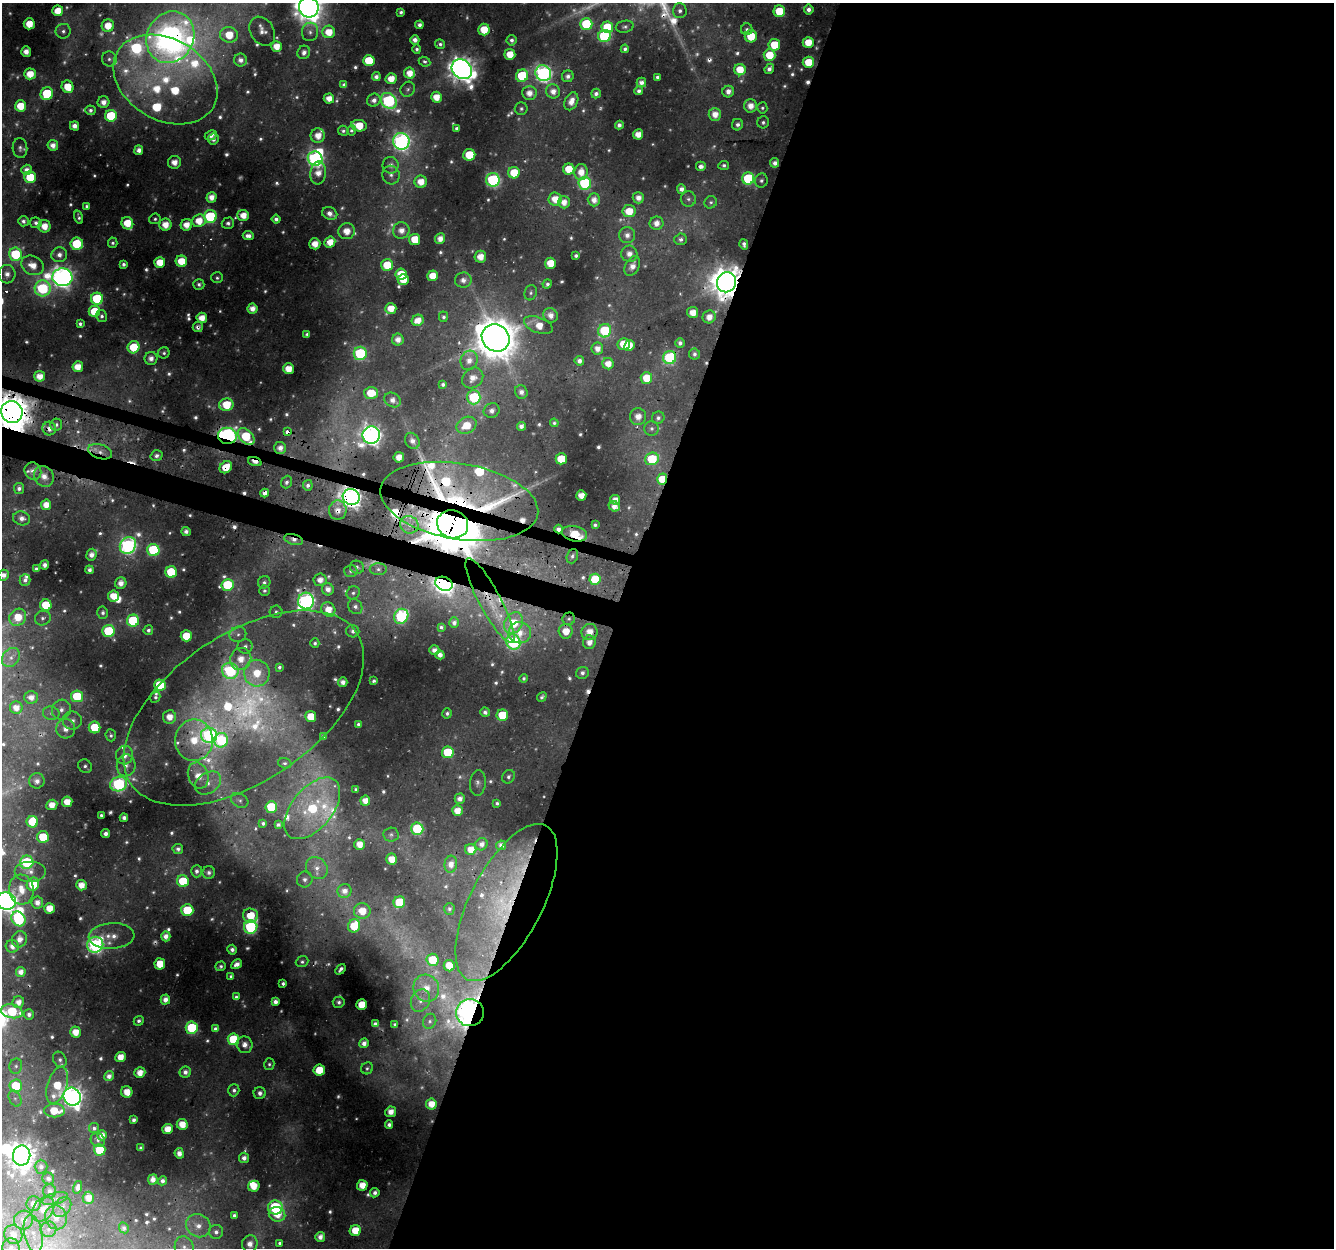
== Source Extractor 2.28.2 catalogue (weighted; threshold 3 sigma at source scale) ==
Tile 12 of 4 x 4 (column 4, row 3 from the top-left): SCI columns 4030-5361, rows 1572-2817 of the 5385 x 5585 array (HDU 1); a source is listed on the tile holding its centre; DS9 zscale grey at full resolution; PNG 1336 x 1250 px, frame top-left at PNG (2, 3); each listed source drawn as its Kron ellipse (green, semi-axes under 4 px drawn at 4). Shown black and unused: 56% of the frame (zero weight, under 3 of 4 exposures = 4% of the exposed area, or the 3 px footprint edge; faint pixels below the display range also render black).
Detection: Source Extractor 2.28.2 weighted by HDU 2 'WHT'; one run over the whole footprint, this tile lists its part. Background 0.0364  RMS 0.0059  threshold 0.0264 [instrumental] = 3 sigma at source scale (4.5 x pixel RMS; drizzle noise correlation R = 1.50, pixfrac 1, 0.0396/0.0396 arcsec/px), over >= 5 px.
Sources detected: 821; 148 too faint to see at this stretch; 3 inside a brighter object's white glare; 13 cosmic-ray / hot-pixel residue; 1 long thin detection or spike segment (spike, bleed or trail) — neither listed nor drawn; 40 inside a brighter listed object's ellipse — not listed separately; of the other 616, all 500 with FLUX_AUTO >= 1.52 (the completeness limit of this list) listed and drawn (116 fainter detections not listed), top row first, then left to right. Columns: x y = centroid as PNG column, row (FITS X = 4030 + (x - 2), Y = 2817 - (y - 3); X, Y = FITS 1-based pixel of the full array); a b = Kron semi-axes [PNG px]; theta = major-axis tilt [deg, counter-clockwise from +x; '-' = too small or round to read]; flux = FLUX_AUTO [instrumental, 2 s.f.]
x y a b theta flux
309 8 10 9 - 1100
809 9 5 5 - 3.8
58 11 5 5 - 15
680 11 7 7 - 3
779 11 5 5 - 25
401 12 4 4 - 2
29 24 5 5 - 14
586 24 6 6 - 47
419 25 4 4 - 2.9
108 26 6 6 - 12
607 27 6 5 - 22
625 27 9 6 10 1.9
484 29 6 5 - 17
747 29 6 6 - 2
63 31 7 7 - 2.7
262 31 15 11 -57 6.1
310 32 9 8 - 2.8
329 32 6 6 - 13
229 35 9 8 - 17
604 36 6 6 - 72
751 36 6 6 - 17
170 37 26 23 61 340
415 40 5 4 - 4.5
512 40 5 5 - 2.7
808 42 5 5 - 14
440 44 5 5 - 2
774 45 6 5 - 23
276 46 5 5 - 11
417 49 5 4 - 1.7
625 49 4 4 - 2
26 51 5 5 - 5.4
304 52 7 6 - 3.6
510 54 5 5 - 13
769 55 6 5 - 20
109 59 7 7 - 2.3
240 60 6 6 - 4.7
369 61 5 5 - 27
425 62 6 4 -25 1.7
808 62 5 5 - 19
462 69 11 9 -44 740
769 69 5 4 - 3.5
740 70 6 5 - 16
410 73 5 5 - 11
543 73 8 7 - 210
30 74 6 5 - 13
522 76 6 6 - 42
568 76 6 5 - 2.8
376 77 4 4 - 3.1
657 77 4 4 - 1.8
165 79 55 40 -30 87
391 79 5 5 - 11
641 82 5 4 - 3.5
344 85 4 4 - 2.4
68 87 6 6 - 15
408 89 8 6 53 2
553 91 7 7 - 6.6
639 91 4 4 - 2.5
728 92 6 5 - 5.2
529 93 7 6 - 7.7
47 94 6 6 - 41
596 94 5 4 - 2.8
436 97 5 5 - 11
329 98 5 5 - 8.2
374 100 7 6 - 3.8
389 101 9 7 -47 150
571 101 9 6 66 7.8
103 102 6 6 - 5.9
20 106 5 5 - 16
750 106 7 6 - 8
762 108 5 5 - 1.6
521 109 6 6 - 1.7
90 110 5 4 - 2.3
715 114 6 6 - 8.6
111 116 6 6 - 36
763 122 6 6 - 1.8
619 125 4 4 - 3.1
738 125 6 5 - 2.9
75 126 5 4 - 5.2
359 126 8 5 -9 17
456 128 4 4 - 2
351 130 5 4 - 1.7
343 131 5 5 - 1.8
638 134 5 5 - 8.6
211 135 6 4 27 4.4
318 136 7 7 - 7.9
213 139 5 5 - 2.9
401 141 8 8 - 270
53 145 5 5 - 4.8
20 148 10 7 -84 2.6
139 150 5 4 - 4.8
469 155 6 6 - 21
315 158 7 7 - 210
174 162 6 6 - 6
775 163 5 4 - 4.2
391 165 8 8 - 4.5
724 165 5 4 - 1.8
701 166 5 5 - 3.6
569 169 5 5 - 16
27 170 5 5 - 4
581 172 8 6 86 9.8
318 173 11 7 83 7.9
514 173 6 5 - 21
391 175 9 8 - 3.5
30 177 6 6 - 27
748 178 6 6 - 65
493 180 7 6 - 120
761 180 7 6 - 2.2
421 182 6 6 - 11
585 183 6 6 - 87
681 189 5 4 - 4.3
211 197 5 5 - 7.9
638 198 5 5 - 5
555 199 6 6 - 11
688 199 8 7 - 2.1
594 200 6 6 - 6.6
564 202 6 6 - 7.1
711 202 6 6 - 1.7
87 206 4 4 - 1.7
629 211 6 6 - 14
330 214 8 6 -25 5
243 215 6 5 - 10
79 217 7 4 -73 1.9
210 217 6 6 - 72
155 219 6 5 - 1.6
276 219 4 4 - 2.8
23 221 5 5 - 2.6
199 221 7 6 - 14
36 223 6 5 - 2.4
127 223 6 5 - 17
228 223 6 5 - 2.3
656 223 7 6 - 5.7
165 225 6 6 - 11
186 225 6 5 - 9.6
44 226 6 6 - 10
401 230 8 8 - 7.1
347 231 8 8 - 9.6
627 235 8 8 - 5
248 236 5 4 - 4.4
415 239 5 5 - 18
440 239 5 5 - 6.1
681 239 6 5 - 2.5
330 242 5 5 - 12
113 243 5 4 - 1.9
77 244 6 6 - 32
315 244 5 5 - 9.2
744 244 5 4 - 2.3
15 254 7 6 - 38
629 254 8 8 - 5.4
59 255 8 7 - 5
576 256 4 3 - 2
480 257 6 5 - 7.8
181 261 6 5 - 18
160 262 5 5 - 16
550 263 5 5 - 15
123 264 4 4 - 2.5
33 265 12 9 -27 9.6
387 265 6 6 - 23
632 266 10 7 61 5.6
7 274 9 8 - 4.5
401 274 6 5 - 18
433 276 5 5 - 14
62 277 10 9 - 500
217 278 6 5 - 1.5
403 280 5 5 - 15
463 280 8 7 - 4.8
727 282 10 9 - 1300
199 284 5 5 - 2.2
547 284 5 4 - 1.9
43 288 8 8 - 75
531 293 8 6 72 1.7
97 299 6 6 - 54
252 308 5 5 - 6.9
391 308 5 5 - 10
94 311 6 5 - 23
693 312 5 5 - 8
550 315 7 7 - 5.9
102 316 6 5 - 2
443 317 5 4 - 1.6
709 317 6 6 - 6.1
202 318 5 5 - 10
418 320 6 5 - 9.1
80 324 4 4 - 1.8
538 325 15 7 -21 13
198 327 5 5 - 2.8
605 331 7 6 - 50
307 334 4 4 - 1.6
496 338 14 13 - 2400
398 340 6 6 - 5.3
680 343 5 4 - 3
624 344 6 6 - 16
629 345 5 5 - 8.2
134 347 6 6 - 26
597 349 6 6 - 6.2
164 353 6 5 - 1.5
360 353 7 6 - 68
694 354 5 5 - 2.3
670 357 6 6 - 74
151 358 6 6 - 4.1
469 360 10 8 73 6.3
579 361 5 5 - 3.6
608 364 6 5 - 8.4
78 367 5 5 - 11
288 369 5 5 - 12
40 376 5 5 - 9.4
473 378 11 9 44 7.3
646 378 6 6 - 16
443 384 4 4 - 2.1
521 392 7 6 - 3.8
371 393 7 6 - 17
474 397 7 6 - 53
393 400 8 7 - 5.1
226 405 7 6 - 22
492 410 8 7 - 3.9
12 412 11 10 - 1900
638 416 8 8 - 6.5
658 418 6 6 - 2.6
554 423 4 4 - 1.5
56 425 6 5 - 2
466 425 10 8 28 16
521 426 4 4 - 3.4
49 428 7 7 - 4.7
651 428 7 7 - 2.4
287 432 4 4 - 4.5
371 435 9 8 - 450
227 436 9 8 - 300
246 437 10 6 -45 40
412 441 8 7 - 4.4
280 448 6 6 - 5.7
100 452 12 7 -18 5.3
157 456 6 5 - 3
399 457 5 5 - 8.4
561 459 5 5 - 24
652 459 7 6 - 38
255 462 7 4 -18 7.4
226 467 7 5 43 14
33 471 9 8 - 4.7
44 476 11 9 -53 6.4
662 479 5 5 - 20
286 482 6 5 - 2.1
308 485 5 5 - 2.4
19 488 5 5 - 2.6
265 493 4 4 - 3.9
581 495 5 5 - 7.7
351 497 8 7 - 440
615 500 5 5 - 6.1
459 501 80 38 -9 180
46 505 5 5 - 8.8
614 506 6 5 - 6
338 510 10 9 - 6
22 518 8 7 - 4.8
453 524 16 14 -19 5300
409 525 9 8 - 5.9
595 525 4 4 - 1.8
559 529 4 3 - 3.7
186 532 5 4 - 2.7
574 534 13 7 -13 23
294 539 10 5 -14 4.6
128 545 9 7 49 220
153 550 6 6 - 60
91 555 6 5 - 4.6
572 556 7 5 71 1.7
45 565 4 4 - 3.7
357 567 7 6 - 1.8
36 569 4 4 - 2.5
378 569 8 6 0 2.5
89 570 4 4 - 2.8
351 571 6 6 - 2
171 572 6 5 - 40
4 575 5 5 - 4.7
595 579 5 5 - 25
25 580 6 5 - 2.9
320 580 6 6 - 4.8
264 582 6 6 - 2
121 583 6 5 - 5.8
444 584 9 6 -22 410
227 585 6 6 - 45
328 589 6 6 - 4.9
264 591 5 5 - 1.8
353 593 7 6 - 2
113 596 5 5 - 12
306 601 8 8 - 240
490 601 47 11 -62 20
46 605 6 5 - 28
355 606 8 6 -56 2.8
328 609 7 6 - 11
276 612 6 6 - 1.9
103 613 6 5 - 2.2
401 616 8 6 53 81
18 617 9 7 47 14
43 618 8 7 - 2.4
569 619 6 6 - 1.8
133 621 6 6 - 53
454 623 5 5 - 2.7
514 623 11 8 59 24
441 627 4 4 - 1.8
148 630 5 4 - 2.1
108 631 6 6 - 39
353 631 6 6 - 2.6
566 631 7 7 - 9.6
589 632 8 8 - 7.8
520 633 11 10 - 9.2
238 634 8 7 - 2.9
186 636 5 5 - 19
513 642 8 7 - 110
589 642 7 6 - 5.5
315 643 5 4 - 1.8
245 646 7 7 - 2.8
434 650 5 4 - 3.6
440 655 4 4 - 4.9
11 657 10 8 50 3.9
241 659 11 10 - 10
279 667 4 4 - 1.9
230 671 8 8 - 96
257 673 13 13 - 19
582 673 6 6 - 2.4
524 678 4 4 - 1.6
374 681 4 3 - 1.8
343 682 5 4 - 4.4
160 685 6 5 - 33
77 696 6 6 - 32
31 697 7 6 - 6.2
155 697 6 4 59 1.7
542 697 5 4 - 1.7
16 708 6 6 - 6.7
244 708 136 74 34 250
61 710 10 9 - 5
485 712 5 4 - 2.9
51 713 8 6 -11 2.6
447 713 5 4 - 1.9
502 715 6 5 - 31
169 717 7 6 - 9.6
311 717 5 5 - 18
72 721 9 9 - 5.3
358 724 4 4 - 1.8
95 727 6 6 - 29
66 729 10 9 - 7.1
111 735 6 5 - 1.8
209 735 8 7 - 110
323 736 4 4 - 2
194 740 21 19 88 30
221 740 7 7 - 54
448 752 6 6 - 41
124 755 9 8 - 6.5
285 763 7 5 -20 1.6
126 765 11 9 84 5.5
85 766 7 6 - 2.1
198 775 13 10 -70 14
508 777 7 6 - 2.2
37 781 8 7 - 4.2
208 783 14 10 34 8.4
478 783 13 8 83 3.3
119 784 8 7 - 130
356 789 4 3 - 1.6
460 799 5 5 - 4.8
240 800 9 6 -30 2.1
365 801 5 5 - 7.9
67 802 5 5 - 11
497 803 4 3 - 1.7
52 805 5 5 - 9.4
271 807 6 6 - 40
312 808 36 20 50 54
457 811 5 5 - 9.8
101 815 4 3 - 1.6
124 818 4 4 - 3.4
32 822 6 6 - 29
263 823 4 4 - 2
278 825 4 4 - 2.3
417 829 6 6 - 70
105 834 4 4 - 3.7
391 835 7 7 - 1.8
43 837 6 6 - 25
359 844 5 5 - 9.2
481 844 6 6 - 4.4
501 845 5 5 - 4
178 849 5 5 - 2.8
471 849 5 5 - 9.4
392 859 5 5 - 10
27 862 6 6 - 79
451 864 8 6 83 5.6
317 868 12 10 -46 5.9
197 871 6 5 - 2.7
30 872 16 10 0 7.2
209 872 6 6 - 2.6
305 879 8 8 - 2.8
183 881 6 6 - 26
33 884 7 6 - 26
81 885 5 5 - 9.1
21 889 15 12 -84 13
344 891 7 7 - 5.7
6 901 9 8 - 480
37 902 6 6 - 5.6
399 902 6 5 - 31
506 902 86 36 63 97
49 908 5 5 - 11
449 909 6 5 - 2
187 910 6 6 - 33
362 911 8 8 - 10
250 915 7 7 - 22
18 919 8 6 -53 69
354 926 7 6 - 20
251 927 7 6 - 94
111 936 23 13 4 9.6
166 936 5 4 - 5.4
19 939 8 7 - 5.6
95 945 8 8 - 210
12 946 6 6 - 5
232 950 5 4 - 3.4
433 960 6 6 - 24
302 962 6 5 - 1.8
160 964 5 5 - 15
237 964 6 4 31 4.8
221 966 5 5 - 2
449 966 5 5 - 16
340 969 6 3 50 1.9
21 972 5 5 - 5.5
231 976 4 4 - 1.9
283 983 4 3 - 1.9
426 988 14 12 -65 13
236 997 4 4 - 2
165 1000 5 4 - 5.3
420 1000 12 9 62 6.1
18 1002 6 5 - 6.1
275 1002 4 4 - 3.8
339 1002 6 5 - 2.3
362 1005 5 5 - 20
12 1011 11 7 -11 35
470 1013 14 13 - 950
29 1014 5 5 - 3.2
139 1021 5 4 - 2.2
430 1021 7 6 - 1.9
375 1024 4 4 - 3.3
395 1025 4 4 - 2.4
192 1028 6 6 - 51
215 1028 4 4 - 2.2
75 1032 5 5 - 9.9
233 1039 6 6 - 35
364 1043 5 5 - 3.8
245 1045 8 8 - 5.7
120 1057 5 5 - 9.8
60 1060 8 6 -60 2.6
269 1064 6 5 - 1.5
16 1066 8 6 79 2.2
367 1068 6 5 - 1.6
319 1070 6 5 - 19
185 1072 5 5 - 4
140 1073 5 5 - 8.8
109 1076 5 4 - 4
57 1085 19 9 72 22
16 1086 6 6 - 29
234 1090 6 5 - 2.5
127 1092 6 5 - 8.4
260 1093 6 6 - 2.9
72 1097 9 8 - 470
15 1098 8 6 -62 2.2
431 1104 5 5 - 11
54 1111 10 6 1 19
391 1112 5 5 - 7.1
134 1120 4 3 - 2.4
182 1124 5 5 - 11
389 1125 4 4 - 3.1
94 1128 5 5 - 2
167 1129 5 5 - 10
102 1135 5 4 - 5.6
98 1140 8 6 -45 2
141 1148 4 4 - 2.3
100 1150 6 5 - 27
179 1153 5 4 - 5.3
22 1156 10 8 80 870
244 1158 5 5 - 3.7
41 1167 7 6 - 3
48 1179 6 5 - 2.4
153 1180 5 5 - 5.6
162 1181 4 4 - 3.2
362 1185 5 5 - 12
254 1186 6 5 - 12
78 1187 6 4 74 4
50 1191 6 6 - 2.7
375 1193 5 4 - 3.1
88 1198 6 5 - 7.6
55 1199 13 5 16 2.7
34 1204 7 7 - 4.6
62 1207 11 8 54 3.9
275 1207 7 7 - 85
43 1209 13 9 52 8.4
277 1214 8 7 - 9.8
234 1215 4 4 - 2.1
56 1217 12 10 -67 8.2
23 1220 9 9 - 5.1
198 1226 13 11 -32 8.9
124 1228 6 4 -63 1.9
49 1229 8 7 - 2.9
355 1230 5 5 - 15
216 1232 7 7 - 3.1
13 1234 9 9 - 6
33 1234 19 9 -79 8.6
320 1237 5 5 - 4.8
280 1243 4 3 - 1.5
250 1244 8 8 - 5.7
184 1247 11 9 -75 4.2
11 1248 9 8 - 4.4
Overlapping masked pixels (flux is a lower limit): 32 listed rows (the first 20) at x y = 170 37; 727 282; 198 327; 496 338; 670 357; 12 412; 49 428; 287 432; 227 436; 246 437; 280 448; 100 452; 399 457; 255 462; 226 467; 662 479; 265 493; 351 497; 459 501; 338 510
Isophote crosses this tile's border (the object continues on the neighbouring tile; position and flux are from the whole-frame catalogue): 7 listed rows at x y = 309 8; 170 37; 12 412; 4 575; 6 901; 184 1247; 11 1248